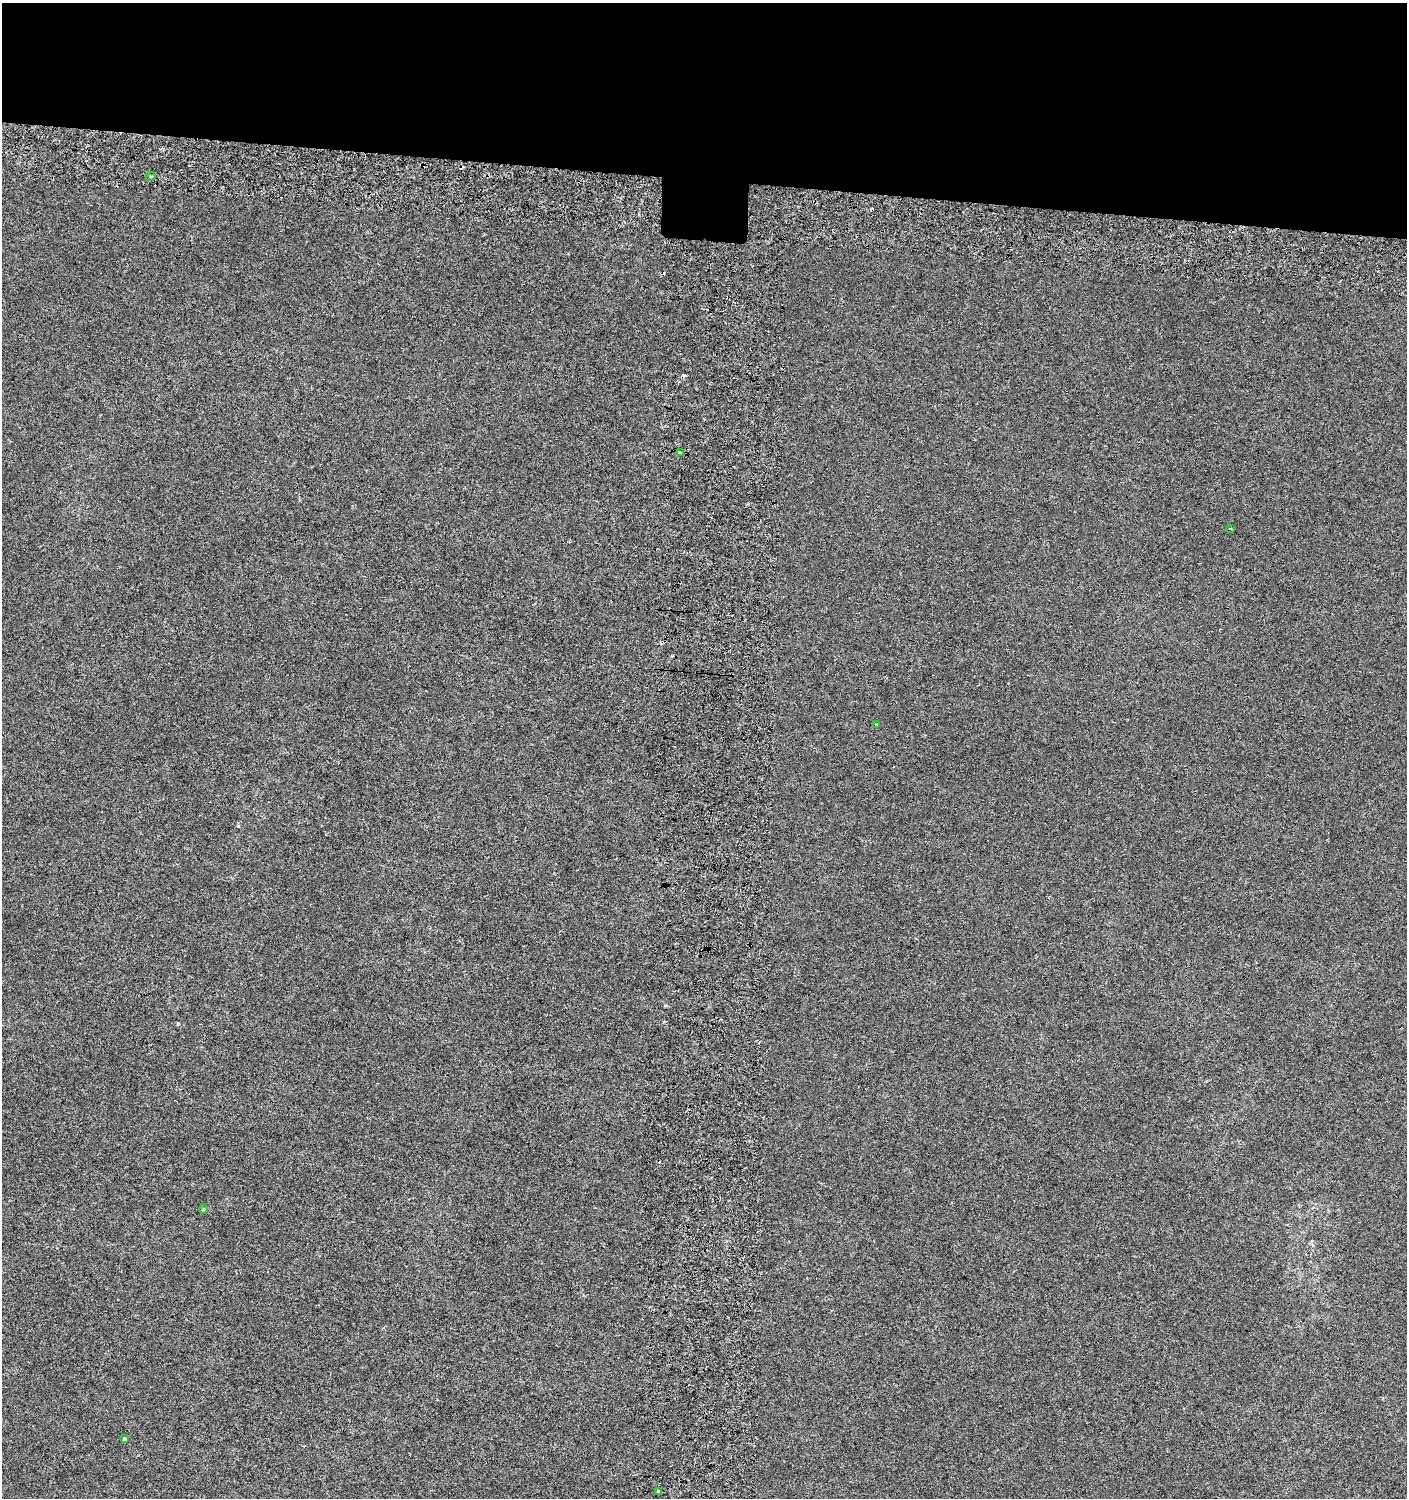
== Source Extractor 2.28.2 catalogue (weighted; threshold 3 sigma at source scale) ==
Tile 2 of 3 x 3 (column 2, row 1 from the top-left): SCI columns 1738-3142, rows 3051-4546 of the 4826 x 4614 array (HDU 1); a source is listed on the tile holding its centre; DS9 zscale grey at full resolution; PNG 1409 x 1500 px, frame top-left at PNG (2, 3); each listed source drawn as its Kron ellipse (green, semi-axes under 4 px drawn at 4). Shown black and unused: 12% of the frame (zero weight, under 3 of 6 exposures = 5% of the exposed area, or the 3 px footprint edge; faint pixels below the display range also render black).
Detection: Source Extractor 2.28.2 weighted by HDU 2 'WHT'; one run over the whole footprint, this tile lists its part. Background 0.00135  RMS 0.0021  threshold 0.00839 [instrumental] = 3 sigma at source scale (4.09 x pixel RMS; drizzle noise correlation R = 1.36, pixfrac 0.8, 0.0396/0.0396 arcsec/px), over >= 5 px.
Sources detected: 11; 4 cosmic-ray / hot-pixel residue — neither listed nor drawn; the other 7 listed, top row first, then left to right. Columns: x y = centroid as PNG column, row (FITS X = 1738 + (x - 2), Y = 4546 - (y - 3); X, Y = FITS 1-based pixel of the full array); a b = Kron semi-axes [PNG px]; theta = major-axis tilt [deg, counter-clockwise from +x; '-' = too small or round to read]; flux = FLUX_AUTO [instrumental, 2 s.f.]
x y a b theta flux
151 176 5 3 - 0.24
680 453 4 4 - 0.38
1231 529 3 2 - 0.25
876 725 3 3 - 0.28
203 1209 4 3 - 0.19
124 1439 4 3 - 0.81
659 1492 4 3 - 1.2